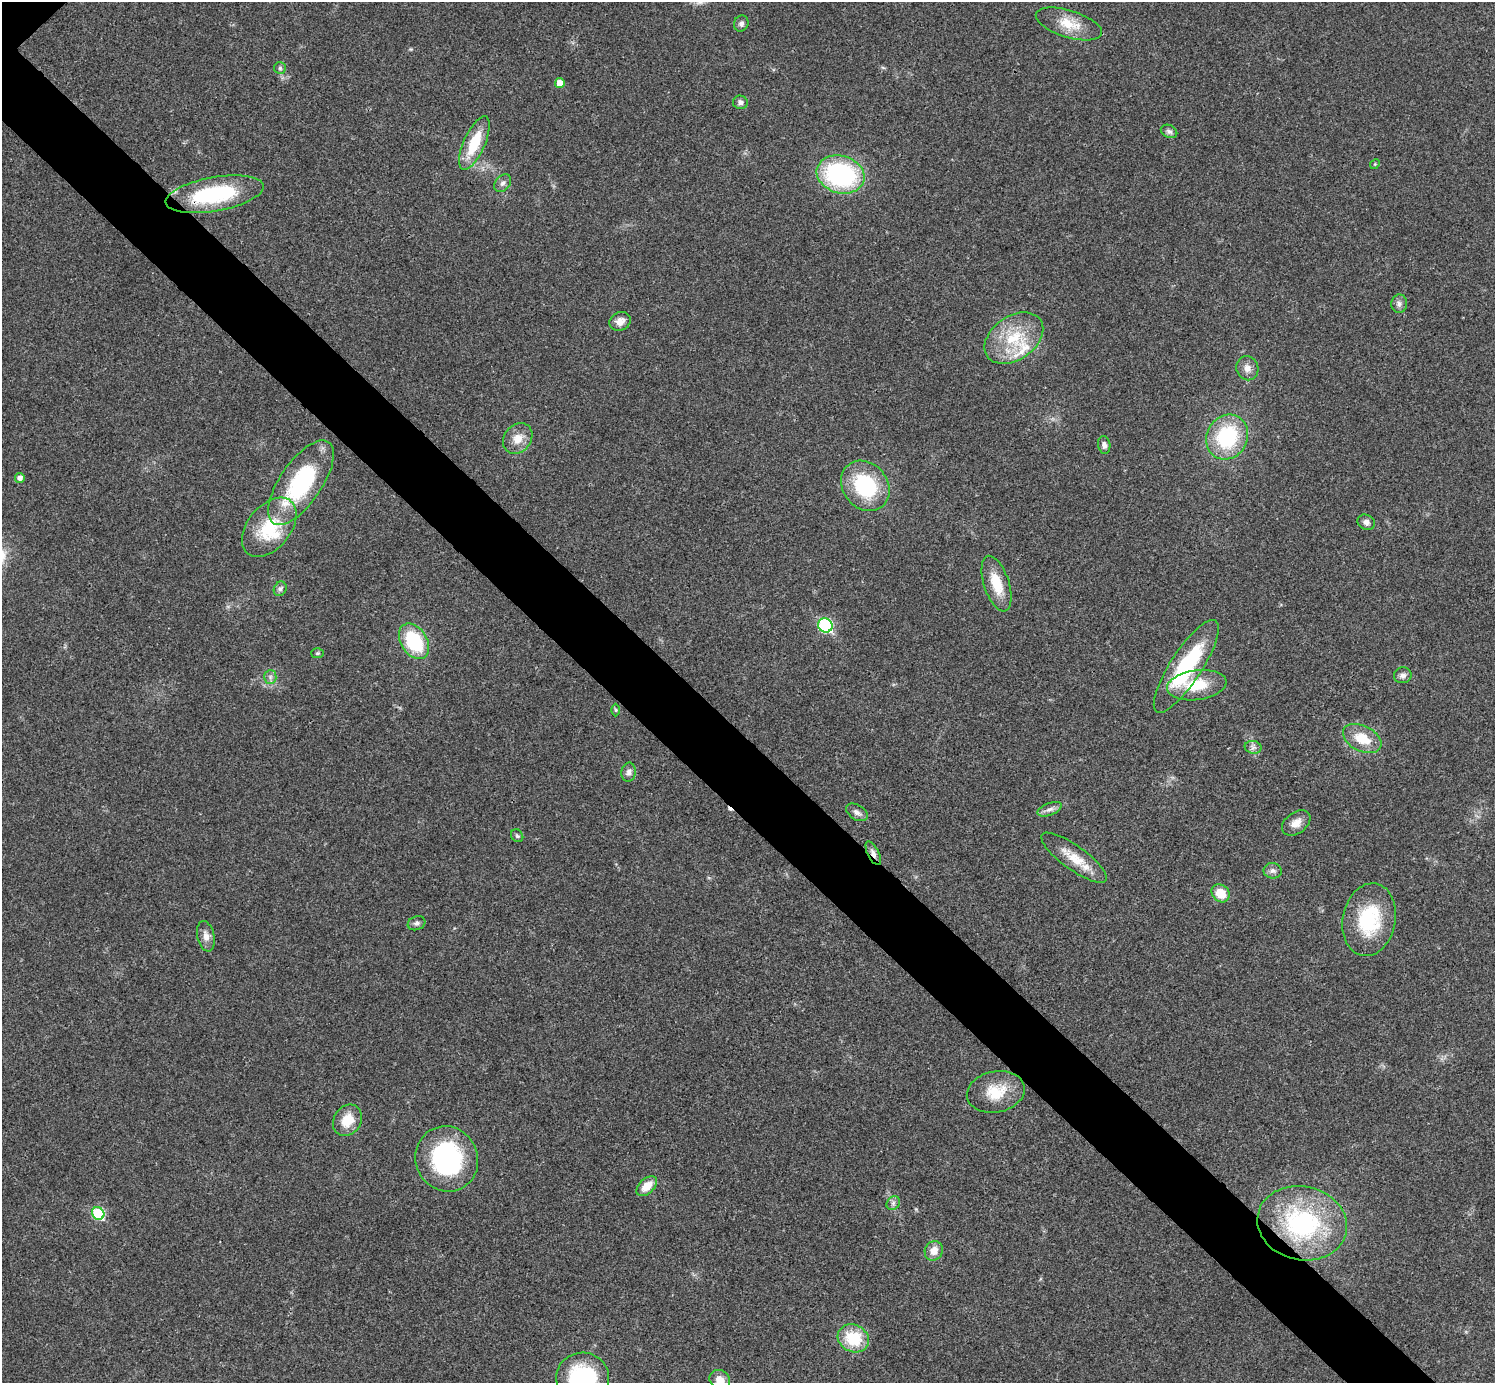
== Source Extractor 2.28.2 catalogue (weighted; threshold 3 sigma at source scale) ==
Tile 6 of 4 x 4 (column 2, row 2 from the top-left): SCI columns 1501-2993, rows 3063-4443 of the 5983 x 5983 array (HDU 1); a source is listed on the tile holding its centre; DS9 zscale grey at full resolution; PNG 1497 x 1385 px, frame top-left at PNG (2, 2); each listed source drawn as its Kron ellipse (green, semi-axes under 4 px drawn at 4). Shown black and unused: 6% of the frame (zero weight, under 3 of 4 exposures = <1% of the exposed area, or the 3 px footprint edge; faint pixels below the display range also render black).
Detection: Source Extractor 2.28.2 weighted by HDU 2 'WHT'; one run over the whole footprint, this tile lists its part. Background 0.0195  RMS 0.004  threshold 0.0181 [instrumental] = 3 sigma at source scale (4.5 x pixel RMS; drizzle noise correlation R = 1.50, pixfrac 1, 0.05/0.05 arcsec/px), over >= 5 px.
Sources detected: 61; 1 cosmic-ray / hot-pixel residue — neither listed nor drawn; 2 inside a brighter listed object's ellipse — not listed separately; the other 58 listed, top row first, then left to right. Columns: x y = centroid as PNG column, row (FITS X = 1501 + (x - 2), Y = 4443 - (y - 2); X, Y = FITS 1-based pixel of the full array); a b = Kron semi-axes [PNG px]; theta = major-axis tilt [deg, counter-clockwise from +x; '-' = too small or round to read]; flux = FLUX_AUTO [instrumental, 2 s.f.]
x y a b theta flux
741 23 8 7 - 1.4
1069 24 34 13 -17 9.5
280 68 6 6 - 0.83
560 83 5 5 - 3.7
740 102 7 6 - 1.4
1169 131 8 6 -24 1.2
474 143 29 10 66 15
1375 164 5 4 - 0.46
841 174 24 18 -16 59
503 183 10 7 49 1.6
214 194 50 17 10 38
1399 304 9 7 87 1.5
620 321 11 9 27 3
1014 338 32 22 35 19
1247 368 12 11 - 2.8
1227 437 23 20 62 32
518 438 16 13 50 5.4
1104 445 9 6 -80 1.6
20 478 5 5 - 1.9
301 483 49 21 56 47
865 486 27 22 -50 31
1366 522 9 7 -30 1.8
269 527 34 21 50 22
996 584 29 12 -72 10
280 589 7 6 - 1.2
825 625 7 6 - 47
414 641 19 13 -58 25
318 653 6 5 - 0.59
1186 666 54 16 57 36
1403 675 9 7 13 1.6
270 677 7 6 - 1.3
1197 685 30 15 8 13
616 710 6 4 -89 0.58
1362 738 20 12 -27 10
1253 747 8 6 -11 1.4
629 772 9 7 85 1.7
1050 809 13 6 21 1.9
857 812 12 7 -31 1.9
1296 823 16 10 36 3.8
517 836 7 5 -51 0.77
873 853 13 5 -63 1.9
1074 858 39 12 -36 9.5
1273 871 9 7 -8 1.6
1221 893 10 8 -44 7.2
1369 920 37 26 79 27
417 923 9 6 19 1.3
206 936 15 8 -77 3.1
996 1092 29 20 11 12
347 1120 16 13 56 8.2
447 1159 33 31 -64 54
647 1186 12 7 43 6.2
893 1203 7 6 - 1.1
98 1213 6 6 - 27
1302 1223 45 37 -13 58
934 1251 10 9 - 4.1
853 1338 16 13 -26 17
583 1378 26 25 - 41
720 1380 11 9 -36 4.1
Overlapping masked pixels (flux is a lower limit): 2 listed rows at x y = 214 194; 873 853
Isophote crosses this tile's border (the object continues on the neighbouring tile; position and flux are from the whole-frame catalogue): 2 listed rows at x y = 583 1378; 720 1380